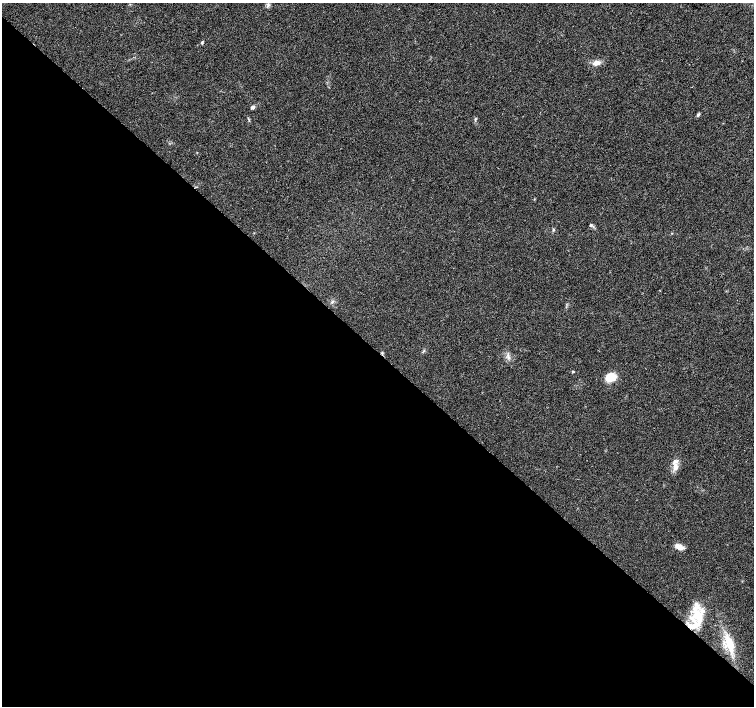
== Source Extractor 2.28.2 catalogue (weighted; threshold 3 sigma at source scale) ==
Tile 14 of 4 x 4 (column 2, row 4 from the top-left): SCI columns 1516-3019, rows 230-1637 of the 6032 x 6027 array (HDU 1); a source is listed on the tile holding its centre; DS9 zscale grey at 2 x 2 block average (1 PNG px = mean of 2 x 2 image px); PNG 756 x 708 px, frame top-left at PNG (2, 3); no overlay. Shown black and unused: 50% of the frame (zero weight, under 3 of 4 exposures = <1% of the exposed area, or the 3 px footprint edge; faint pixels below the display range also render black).
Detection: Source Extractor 2.28.2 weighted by HDU 2 'WHT'; one run over the whole footprint, this tile lists its part. Background 0.0212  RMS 0.0037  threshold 0.0165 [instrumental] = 3 sigma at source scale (4.5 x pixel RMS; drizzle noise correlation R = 1.50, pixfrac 1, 0.0396/0.0396 arcsec/px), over >= 5 px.
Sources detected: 20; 1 cosmic-ray / hot-pixel residue — not listed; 3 inside a brighter listed object's ellipse — not listed separately; the other 16 listed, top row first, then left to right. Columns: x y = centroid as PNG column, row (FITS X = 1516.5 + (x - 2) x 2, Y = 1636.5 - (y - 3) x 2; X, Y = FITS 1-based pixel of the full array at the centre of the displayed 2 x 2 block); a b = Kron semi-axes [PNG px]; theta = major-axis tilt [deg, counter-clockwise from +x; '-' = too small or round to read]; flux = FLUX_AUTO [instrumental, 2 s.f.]
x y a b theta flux
268 5 3 3 - 1.2
202 42 4 3 - 1
596 63 10 6 15 5.1
253 107 4 3 - 2.3
698 114 6 3 47 1.3
475 119 3 3 - 0.71
590 225 4 3 - 0.92
553 230 4 2 - 0.76
672 233 3 2 - 0.53
508 355 4 3 - 1.3
573 371 3 3 - 0.84
610 377 8 7 - 18
675 467 11 5 84 5.2
679 546 10 6 -23 5.5
698 616 16 14 -8 21
729 643 22 8 -71 17